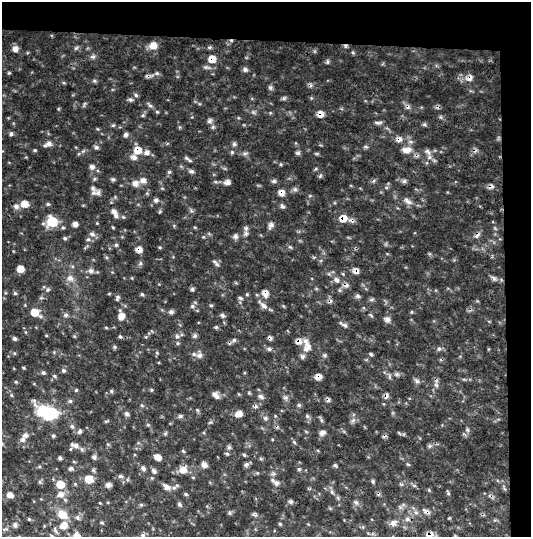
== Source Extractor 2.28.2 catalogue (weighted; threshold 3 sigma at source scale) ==
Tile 2 of 2 x 2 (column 2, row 1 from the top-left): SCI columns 561-1089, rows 536-1070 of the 1121 x 1070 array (HDU 1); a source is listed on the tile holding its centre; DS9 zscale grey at full resolution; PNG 533 x 539 px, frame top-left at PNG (2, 2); no overlay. Shown black and unused: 12% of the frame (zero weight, under 3 of 4 exposures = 2% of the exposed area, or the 3 px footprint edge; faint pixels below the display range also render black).
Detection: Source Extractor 2.28.2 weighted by HDU 2 'WHT'; one run over the whole footprint, this tile lists its part. Background 0.0513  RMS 0.0095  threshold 0.0426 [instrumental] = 3 sigma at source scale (4.5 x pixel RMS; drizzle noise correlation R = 1.50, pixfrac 1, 0.0396/0.0396 arcsec/px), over >= 5 px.
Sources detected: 220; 1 inside a brighter object's white glare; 10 cosmic-ray / hot-pixel residue — not listed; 10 inside a brighter listed object's ellipse — not listed separately; the other 199 listed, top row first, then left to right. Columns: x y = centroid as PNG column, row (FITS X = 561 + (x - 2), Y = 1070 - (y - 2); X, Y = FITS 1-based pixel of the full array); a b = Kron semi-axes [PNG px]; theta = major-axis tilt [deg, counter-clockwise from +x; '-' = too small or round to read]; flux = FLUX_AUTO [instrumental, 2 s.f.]
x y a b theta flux
153 45 9 8 - 7.2
346 46 5 4 - 1.5
76 48 7 4 36 1.5
15 49 7 7 - 3.8
93 57 7 5 7 2.1
212 59 10 9 - 8.4
327 62 6 4 89 1.4
245 70 6 6 - 2.1
9 73 4 4 - 0.98
157 73 6 5 - 1.7
470 78 11 7 31 4.7
271 88 8 4 82 1.9
136 95 6 5 - 1.6
130 100 6 5 - 1.8
84 104 7 4 71 1.3
150 106 8 5 -32 2.1
320 114 8 7 - 5
143 115 5 5 - 1.4
210 121 8 6 74 2.5
378 123 11 4 1 2.4
424 125 6 4 19 1.4
11 134 5 5 - 1.9
126 135 6 5 - 2.2
399 139 9 8 - 4.4
49 144 9 6 3 4.1
234 144 5 5 - 1.9
96 147 6 5 - 2.1
366 147 6 5 - 1.5
35 150 5 4 - 1
137 150 9 9 - 9.9
406 150 14 8 2 7.2
147 152 8 7 - 4.1
427 152 11 7 -39 4.5
245 153 7 4 1 1.9
298 153 5 5 - 1.8
186 158 8 5 -29 2.1
92 167 6 6 - 3.5
191 171 6 5 - 2.2
169 172 5 4 - 1.3
320 176 6 4 45 1.5
94 179 6 4 71 1.2
113 179 6 5 - 1.7
143 181 8 8 - 4.6
274 181 7 5 15 1.9
404 181 6 5 - 1.9
227 182 7 6 - 4
135 183 7 6 - 5.4
491 186 8 6 28 3
295 189 6 5 - 2.1
98 193 10 7 18 3.8
281 193 8 8 - 4.8
156 200 6 5 - 2.5
407 201 13 6 -45 4
25 204 7 6 - 9
48 204 5 4 - 1.4
16 206 7 7 - 3.2
282 206 6 5 - 2.2
114 212 7 6 - 3.4
343 218 10 9 - 9.4
52 222 7 7 - 42
97 223 4 4 - 0.77
75 224 5 5 - 4
271 225 9 6 57 3.3
63 228 5 3 - 1.1
246 228 7 5 75 2.4
92 234 7 6 - 2.6
235 236 8 6 46 2.6
65 238 6 4 -21 1.4
88 239 6 5 - 1.8
116 245 5 5 - 1.3
160 247 5 3 - 0.92
290 247 6 4 -32 1.3
139 249 6 6 - 5.3
214 262 8 5 -35 2.3
20 269 5 5 - 9.1
91 271 7 6 - 3.2
355 271 8 7 - 3.6
70 278 9 8 - 5.1
494 278 9 5 -47 2.4
337 280 9 7 -55 3.9
192 289 5 4 - 1.7
48 290 6 5 - 1.6
15 293 5 5 - 1.4
265 293 11 9 -67 5.6
142 294 5 4 - 1.3
358 296 6 5 - 2.3
117 298 7 5 62 1.8
240 298 6 4 -18 1.8
372 299 6 4 19 1.5
263 305 16 6 -43 4.5
192 306 6 5 - 1.8
171 312 5 5 - 2.5
35 313 10 7 -31 12
66 315 6 5 - 2.1
223 315 7 5 -52 2
121 316 8 6 56 6.4
387 319 8 7 - 3.6
344 325 13 4 -30 2.2
216 327 5 4 - 1.3
177 336 6 5 - 2.1
195 336 6 5 - 2.1
120 337 5 4 - 1.3
270 338 6 5 - 2.2
14 339 5 4 - 2
234 340 5 5 - 1.8
178 343 5 4 - 1.2
307 346 18 9 -82 8.3
115 347 5 4 - 1.3
269 349 6 5 - 1.9
439 349 6 5 - 1.8
157 353 5 4 - 1
371 354 5 4 - 1.4
199 355 7 7 - 3.4
325 355 6 5 - 1.7
23 368 4 3 - 1
63 370 6 5 - 1.8
43 373 5 5 - 1.6
397 374 6 4 18 1.9
54 376 6 4 -23 1.4
318 377 7 6 - 5.2
417 381 6 6 - 2.3
16 382 4 3 - 0.97
436 385 7 4 -45 2
151 390 5 3 - 0.91
111 391 5 5 - 1.5
249 393 6 3 -18 0.96
11 395 6 3 -71 1.1
261 396 7 6 - 2.8
386 396 9 5 60 2.9
217 397 10 7 -68 4
285 398 7 5 -1 2.3
70 401 5 5 - 1.6
142 405 5 4 - 1.3
299 405 5 5 - 1.4
197 410 5 5 - 1.1
52 413 9 7 24 64
127 414 6 5 - 2.2
239 414 9 7 25 5.3
180 416 6 5 - 1.9
307 416 6 5 - 1.6
265 418 6 5 - 1.9
321 420 6 4 -71 1.5
148 425 5 5 - 1.1
72 426 7 5 -62 2.1
467 430 6 4 -88 1.7
79 431 7 5 55 2
165 433 6 4 20 1.2
322 433 7 6 - 3.5
53 436 5 4 - 1.3
22 439 6 6 - 3.4
294 442 5 4 - 1.2
75 445 14 7 -17 4.9
430 446 6 4 46 1.7
229 447 6 4 42 1.8
183 451 5 3 - 0.92
227 454 5 5 - 1.3
244 455 5 4 - 1.2
94 457 5 5 - 2.5
158 457 7 5 -26 5.9
60 458 4 4 - 1.9
408 464 5 3 - 0.99
204 465 7 6 - 3.8
246 465 7 6 - 2.2
335 465 5 4 - 1.4
143 468 6 5 - 2.4
71 469 6 5 - 1.8
299 469 6 3 -19 1.2
183 470 10 9 - 7.2
154 471 7 5 -38 2.2
273 474 7 4 32 1.7
120 476 6 5 - 1.9
89 479 7 6 - 14
373 481 5 4 - 1.4
276 483 8 7 - 3.6
60 484 8 7 - 12
108 485 7 5 22 2.9
414 485 6 4 -20 1.4
167 487 11 7 -31 4.9
332 492 6 5 - 1.9
60 494 9 7 4 5
186 494 5 4 - 1.3
10 495 6 6 - 4.8
291 501 6 5 - 2
356 502 6 5 - 2.2
180 504 5 5 - 1.7
141 505 6 4 0 1.2
426 511 13 6 -30 3.5
416 513 6 4 -19 1.9
63 515 14 11 -30 10
77 518 7 6 - 2
407 519 7 5 44 2.6
102 523 5 3 - 0.99
393 523 11 8 34 4.4
280 524 4 4 - 1.1
15 525 5 5 - 2.6
430 534 11 7 10 5.8
143 535 7 6 - 2
52 536 6 3 -69 1.2
77 536 8 7 - 6.8
Overlapping masked pixels (flux is a lower limit): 17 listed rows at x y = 346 46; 212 59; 470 78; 320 114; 399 139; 137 150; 491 186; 281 193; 343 218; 139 249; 355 271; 265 293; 270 338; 318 377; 386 396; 426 511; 430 534
Isophote crosses this tile's border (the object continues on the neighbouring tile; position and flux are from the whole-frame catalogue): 4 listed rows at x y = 430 534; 143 535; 52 536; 77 536